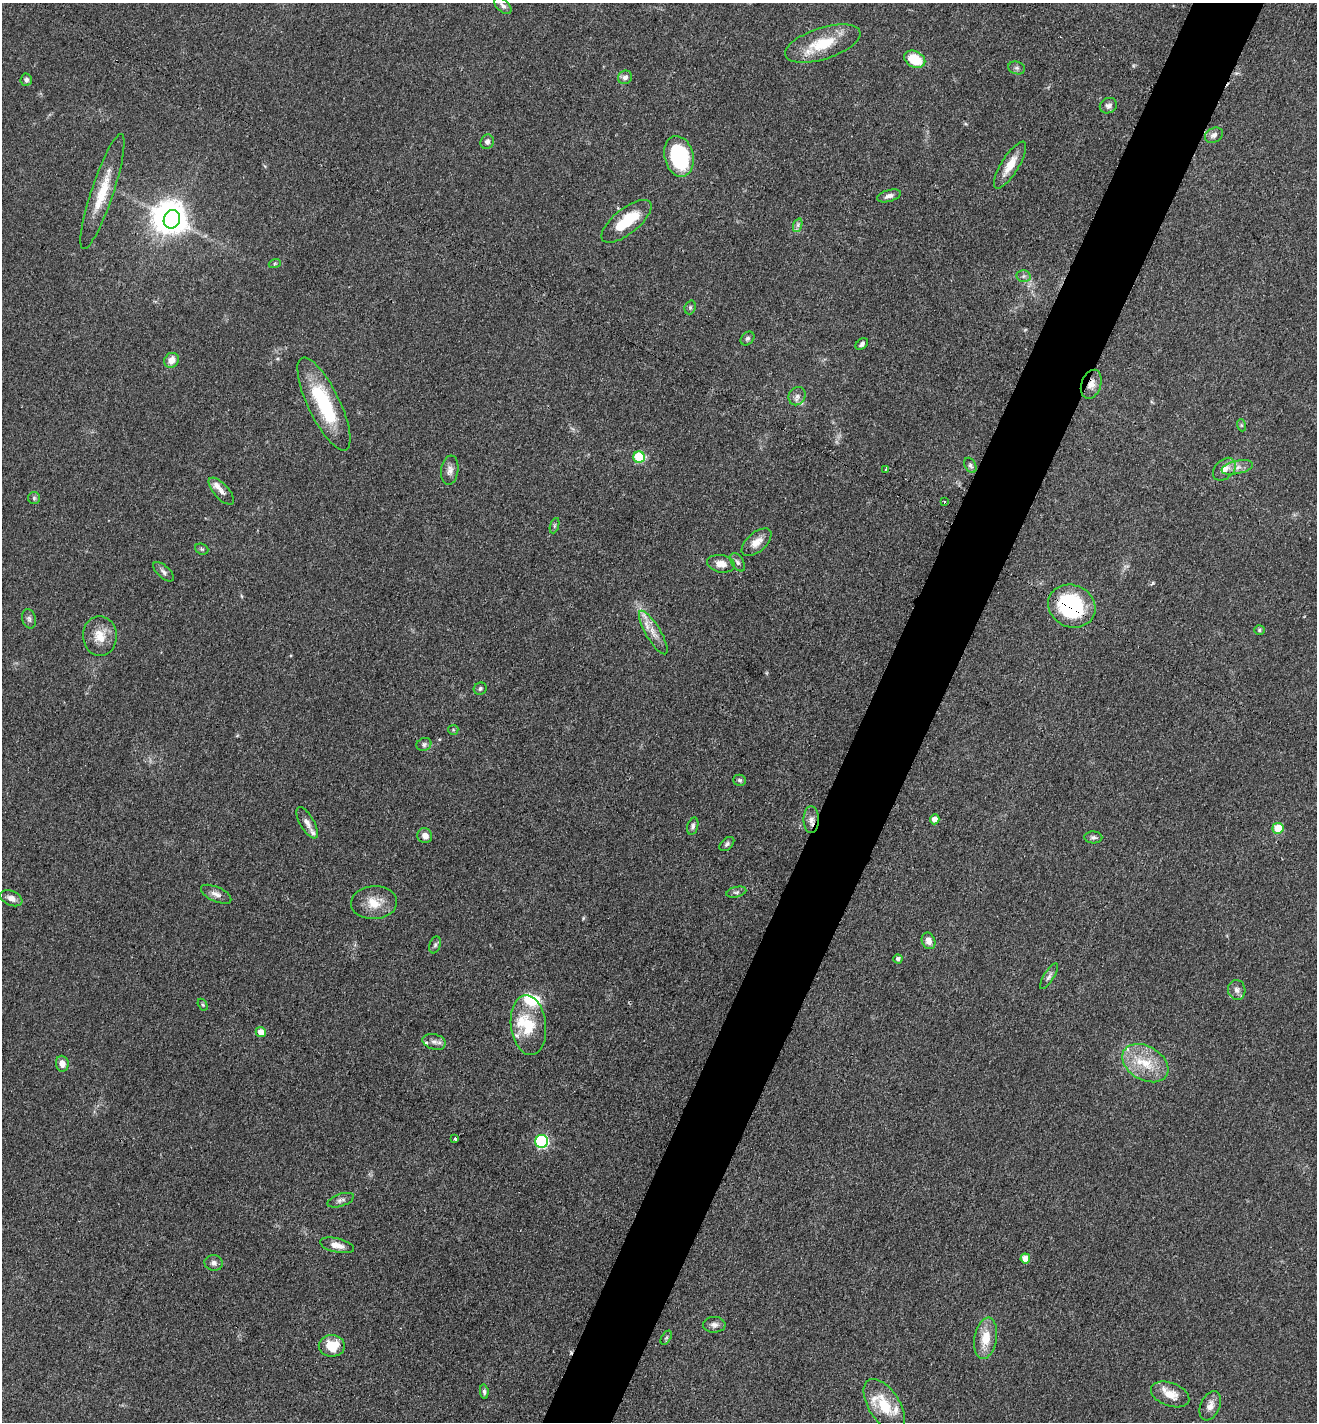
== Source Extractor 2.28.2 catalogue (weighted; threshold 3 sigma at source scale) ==
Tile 10 of 4 x 4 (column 2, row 3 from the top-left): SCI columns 1617-2931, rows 1525-2944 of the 5880 x 5796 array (HDU 1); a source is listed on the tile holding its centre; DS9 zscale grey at full resolution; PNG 1319 x 1424 px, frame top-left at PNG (2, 3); each listed source drawn as its Kron ellipse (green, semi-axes under 4 px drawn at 4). Shown black and unused: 5% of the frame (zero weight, under 3 of 4 exposures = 2% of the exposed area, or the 3 px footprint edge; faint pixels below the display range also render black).
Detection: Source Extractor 2.28.2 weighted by HDU 2 'WHT'; one run over the whole footprint, this tile lists its part. Background 0.0639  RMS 0.0058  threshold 0.026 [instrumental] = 3 sigma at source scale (4.5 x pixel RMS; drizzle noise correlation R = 1.50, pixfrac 1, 0.05/0.05 arcsec/px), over >= 5 px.
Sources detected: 100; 2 inside a brighter object's white glare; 1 cosmic-ray / hot-pixel residue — neither listed nor drawn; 10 inside a brighter listed object's ellipse — not listed separately; the other 87 listed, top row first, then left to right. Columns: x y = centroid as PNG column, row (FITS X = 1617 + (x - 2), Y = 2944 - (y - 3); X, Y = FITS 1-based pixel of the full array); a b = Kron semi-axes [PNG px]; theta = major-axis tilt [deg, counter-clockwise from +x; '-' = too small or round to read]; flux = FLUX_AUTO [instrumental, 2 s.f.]
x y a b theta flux
503 6 10 6 -42 1.9
823 44 39 15 18 23
915 59 11 8 -26 19
1017 68 8 6 -15 1.6
625 77 7 6 - 2.4
26 80 6 5 - 1.8
1108 106 9 7 24 2.2
1214 135 9 7 28 2.7
487 142 7 6 - 2.1
679 156 20 14 -76 53
1010 165 27 8 58 10
102 192 60 11 71 19
889 196 12 5 16 2.6
172 219 9 8 - 580
627 221 30 12 39 22
798 225 7 4 71 1.4
275 263 6 4 19 0.85
1024 276 7 6 - 1.5
690 307 7 5 70 1.1
748 338 8 6 45 1.3
862 344 7 5 39 1.5
171 360 8 7 - 5.9
1091 384 15 10 72 5.1
797 396 9 8 - 2.6
324 404 51 16 -64 43
1241 425 6 4 -71 0.91
639 457 6 5 - 34
970 465 8 5 -61 1.6
1237 467 16 6 13 3.9
886 469 4 2 - 0.44
1224 469 13 9 43 5.6
450 470 15 8 82 3.5
221 491 17 7 -48 3.5
34 498 6 6 - 1.1
945 502 4 2 - 0.6
554 526 8 3 71 0.92
756 542 18 9 41 6.2
202 549 7 5 -21 1.1
738 562 10 6 -58 1.9
721 564 14 8 -10 5.5
163 572 13 6 -43 2
1072 606 24 21 -23 62
29 619 10 6 -75 1.9
1259 630 5 5 - 0.85
653 633 25 7 -59 6.8
100 636 20 17 -89 11
480 689 6 6 - 1.3
453 730 5 5 - 0.73
424 744 7 6 - 1.7
740 780 6 5 - 1.2
935 819 5 4 - 4.4
811 820 13 7 -90 3.7
307 823 17 7 -60 3.7
693 826 9 5 76 1.6
1278 828 5 5 - 14
425 836 7 7 - 4.3
1093 837 9 6 -2 1.7
727 844 9 5 43 1.5
736 892 10 5 14 1.6
216 894 16 7 -24 3.4
11 898 11 7 -23 3.5
374 903 23 16 4 11
928 941 8 6 -67 3.8
435 945 9 5 70 1.4
898 959 4 4 - 1.8
1049 976 15 5 58 2
1237 990 10 8 -78 2.9
203 1005 6 4 -59 0.86
528 1025 30 17 -83 20
261 1032 5 5 - 5.8
434 1042 12 7 -15 3
1145 1063 25 17 -30 18
62 1064 8 6 -83 3.9
455 1139 3 3 - 2
542 1141 6 6 - 73
341 1200 14 6 18 2.3
337 1245 17 7 -13 5.1
1025 1258 5 5 - 6.5
214 1263 9 7 -9 2.2
714 1325 11 8 1 2.6
666 1338 8 4 58 1
986 1338 21 11 80 12
332 1346 13 11 0 14
484 1392 7 4 -84 1.3
1170 1394 20 11 -20 8.4
884 1406 30 15 -57 19
1210 1406 15 9 66 4.6
Overlapping masked pixels (flux is a lower limit): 3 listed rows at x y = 1091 384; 1072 606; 811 820